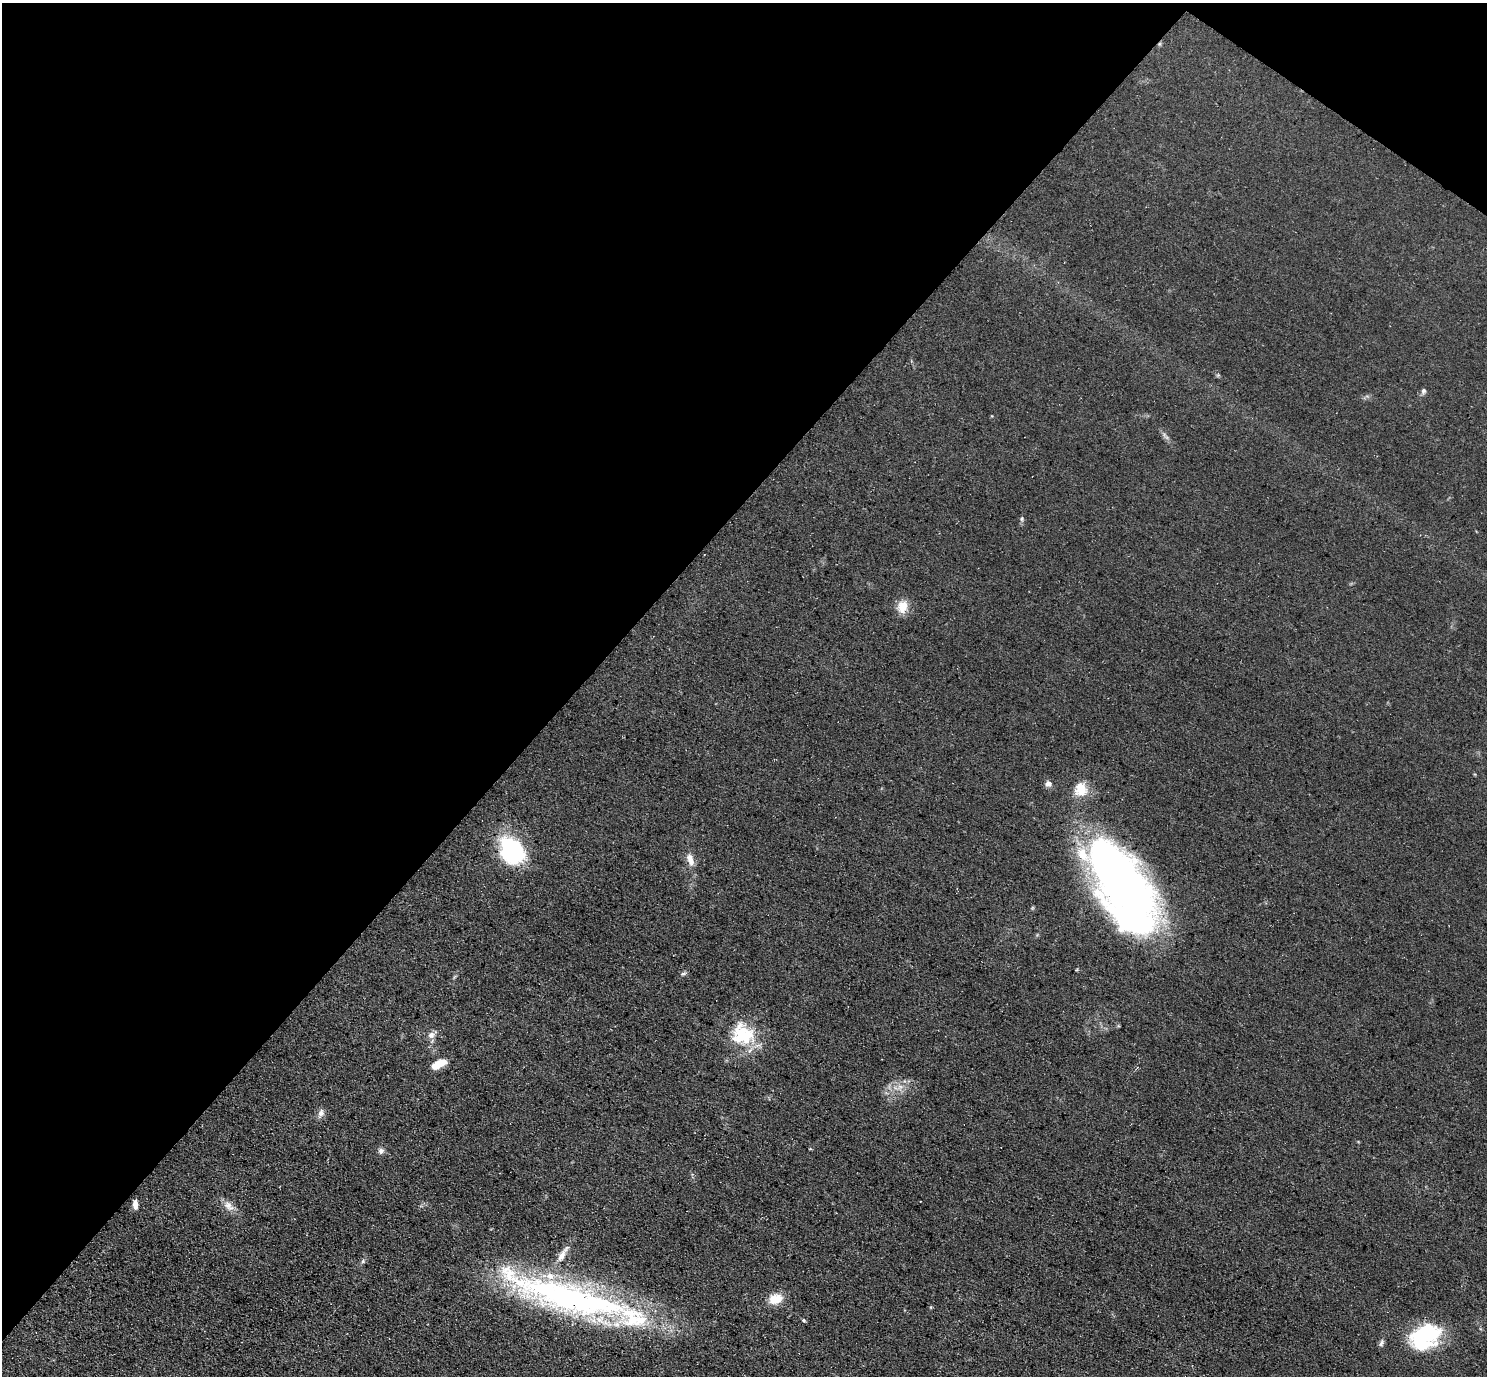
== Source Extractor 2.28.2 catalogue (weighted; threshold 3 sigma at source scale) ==
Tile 2 of 4 x 4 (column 2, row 1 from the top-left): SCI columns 1486-2970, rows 4276-5649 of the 5939 x 5943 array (HDU 1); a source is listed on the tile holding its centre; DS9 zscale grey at full resolution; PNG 1489 x 1378 px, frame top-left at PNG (2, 3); no overlay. Shown black and unused: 41% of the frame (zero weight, under 3 of 5 exposures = <1% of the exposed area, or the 3 px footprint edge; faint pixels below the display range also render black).
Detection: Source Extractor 2.28.2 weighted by HDU 2 'WHT'; one run over the whole footprint, this tile lists its part. Background 0.0727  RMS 0.0089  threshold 0.0403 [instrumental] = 3 sigma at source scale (4.5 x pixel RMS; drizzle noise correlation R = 1.50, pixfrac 1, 0.05/0.05 arcsec/px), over >= 5 px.
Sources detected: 30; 1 too faint to see at this stretch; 1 inside a brighter object's white glare — not listed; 3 inside a brighter listed object's ellipse — not listed separately; the other 25 listed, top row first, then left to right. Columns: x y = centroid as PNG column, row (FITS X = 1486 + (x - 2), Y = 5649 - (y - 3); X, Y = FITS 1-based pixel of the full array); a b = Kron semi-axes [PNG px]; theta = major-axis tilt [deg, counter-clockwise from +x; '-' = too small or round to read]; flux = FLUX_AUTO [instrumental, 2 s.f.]
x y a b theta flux
1423 391 8 6 63 2.3
1022 519 6 5 - 1.6
902 606 17 13 70 12
1048 783 8 8 - 3.7
1081 789 20 16 -88 16
512 850 34 24 -54 74
690 860 18 8 -70 8
1118 879 92 44 -53 540
683 973 8 5 33 1.9
454 977 6 4 71 1.2
743 1034 31 27 -41 48
431 1035 9 9 - 4.7
437 1065 12 9 34 12
900 1087 10 7 53 5.5
321 1113 12 7 68 4.7
381 1151 7 7 - 3.3
135 1204 10 5 -85 5.3
229 1206 17 10 -47 7.8
562 1256 17 9 62 7.8
363 1261 6 6 - 1.7
572 1298 152 30 -16 350
775 1299 15 10 15 17
804 1320 4 4 - 1.4
1424 1336 33 23 31 85
1381 1343 11 5 69 2.6